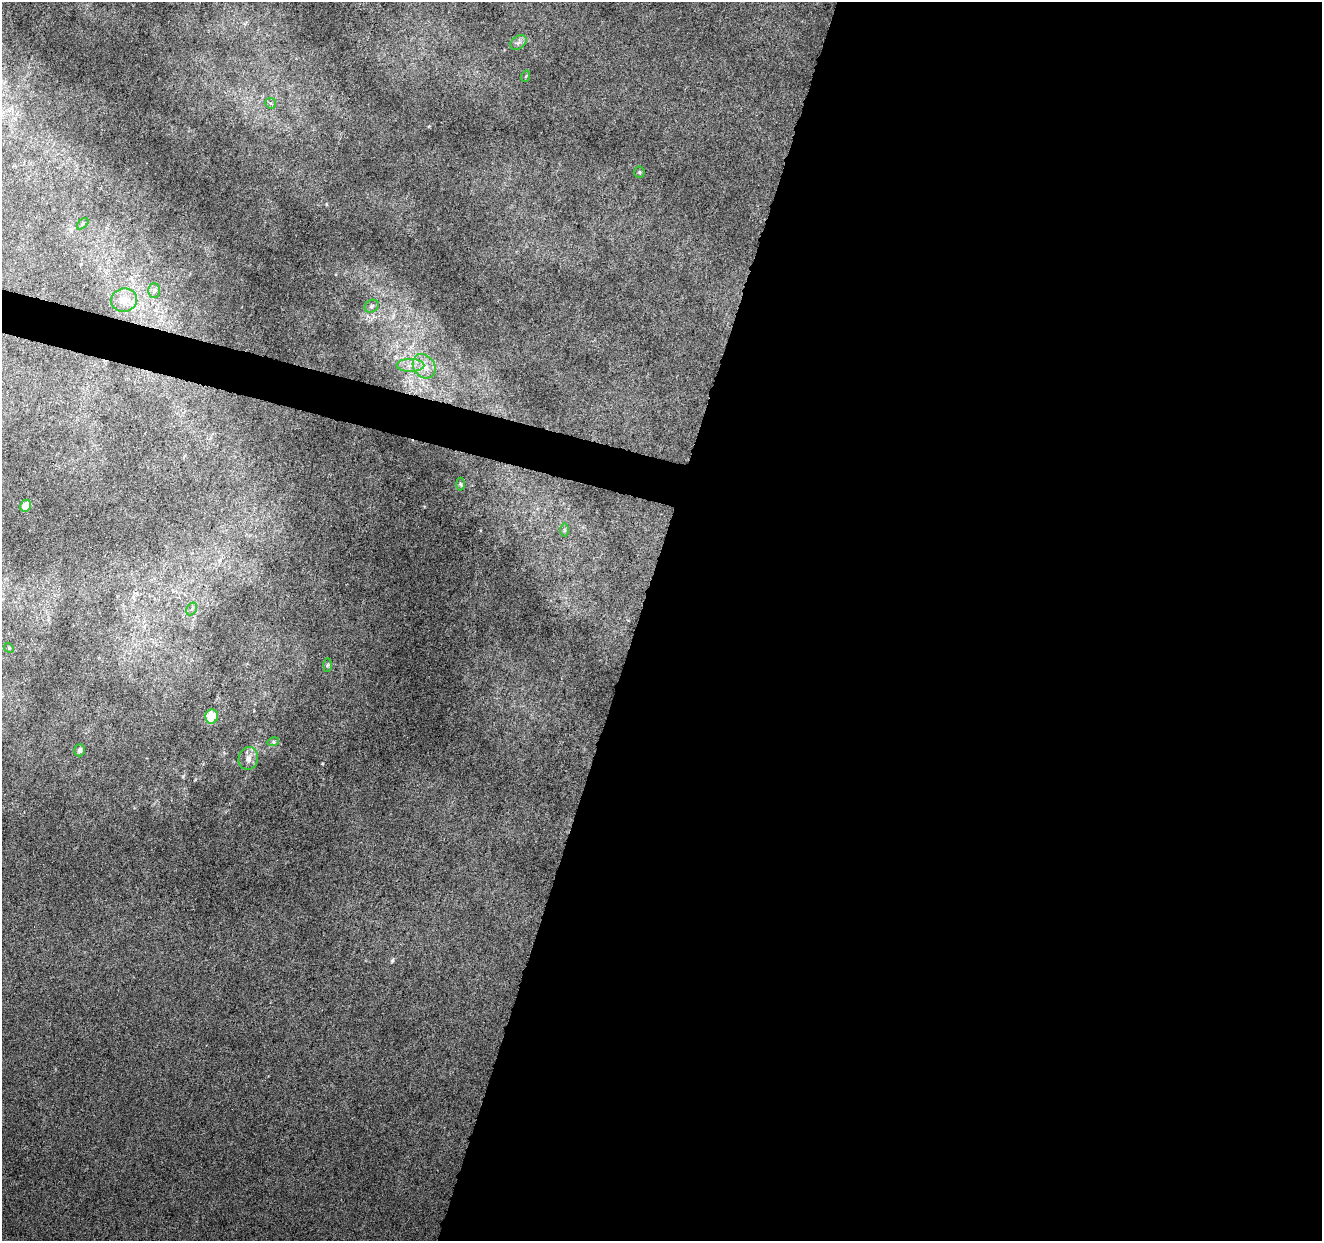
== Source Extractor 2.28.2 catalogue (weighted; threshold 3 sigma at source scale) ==
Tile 12 of 4 x 4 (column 4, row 3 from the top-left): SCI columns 3961-5280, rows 1457-2695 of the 5286 x 5453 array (HDU 1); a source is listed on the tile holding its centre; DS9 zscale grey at full resolution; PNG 1324 x 1243 px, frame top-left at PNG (2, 2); each listed source drawn as its Kron ellipse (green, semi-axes under 4 px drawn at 4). Shown black and unused: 54% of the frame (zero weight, under 4 of 8 exposures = <1% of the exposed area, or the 3 px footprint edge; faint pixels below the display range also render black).
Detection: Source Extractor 2.28.2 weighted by HDU 2 'WHT'; one run over the whole footprint, this tile lists its part. Background 0.002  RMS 0.0013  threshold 0.00551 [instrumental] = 3 sigma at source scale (4.09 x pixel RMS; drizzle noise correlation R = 1.36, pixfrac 0.8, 0.0396/0.0396 arcsec/px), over >= 5 px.
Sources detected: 20; all 20 listed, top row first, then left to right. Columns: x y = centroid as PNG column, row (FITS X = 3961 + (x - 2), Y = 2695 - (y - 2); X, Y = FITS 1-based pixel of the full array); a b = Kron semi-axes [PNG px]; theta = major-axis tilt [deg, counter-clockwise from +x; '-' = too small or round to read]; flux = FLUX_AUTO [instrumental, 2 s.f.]
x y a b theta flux
518 42 9 6 34 0.45
526 76 6 3 71 0.13
271 103 6 5 - 0.27
639 172 5 5 - 0.17
83 224 7 4 44 0.19
154 290 7 6 - 0.35
124 300 13 11 11 1.7
372 306 7 6 - 0.35
410 365 14 6 0 0.94
424 366 13 10 -54 1.5
460 484 6 4 -88 0.18
25 506 6 5 - 1.3
564 530 6 4 -90 0.24
192 609 7 5 59 0.26
9 648 5 4 - 0.17
328 665 6 4 88 0.18
212 716 7 6 - 3.1
273 742 6 4 17 0.19
80 750 6 5 - 0.39
248 758 11 9 77 0.89
Unlisted compact peaks at least as high as the median listed source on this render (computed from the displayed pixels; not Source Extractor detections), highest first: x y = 392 960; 322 763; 183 776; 195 780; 326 204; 429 126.